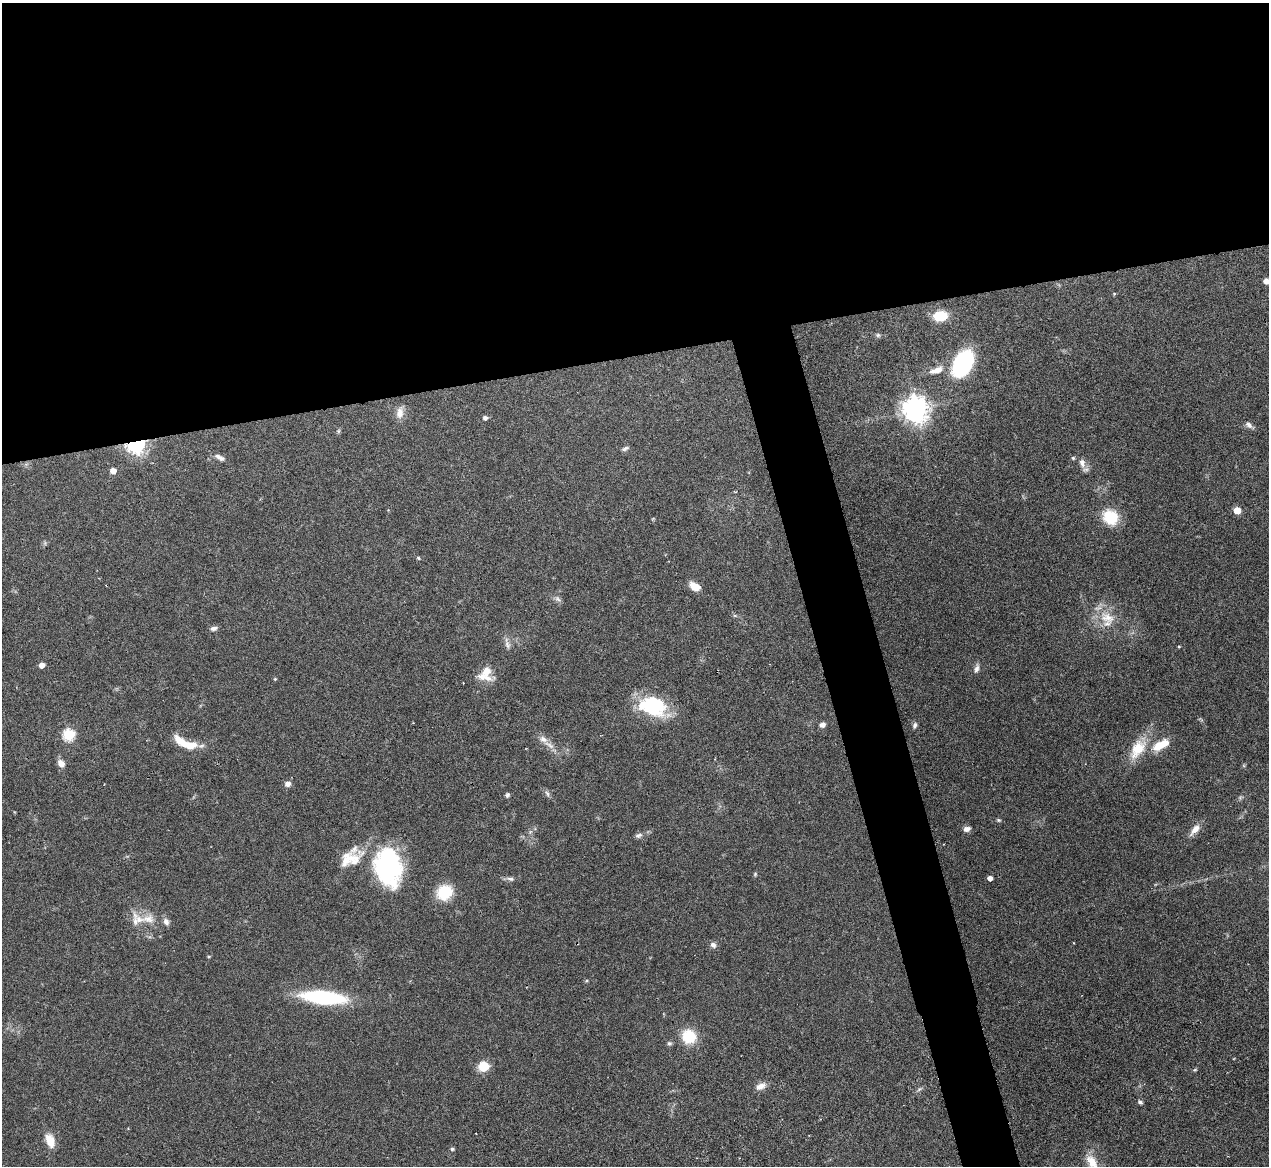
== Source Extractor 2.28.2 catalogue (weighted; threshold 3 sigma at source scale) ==
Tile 2 of 4 x 4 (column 2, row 1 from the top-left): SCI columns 1752-3018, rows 4400-5563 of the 5705 x 5824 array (HDU 1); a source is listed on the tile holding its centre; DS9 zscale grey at full resolution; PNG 1271 x 1168 px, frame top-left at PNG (2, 3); no overlay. Shown black and unused: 34% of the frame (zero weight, under 3 of 6 exposures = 23% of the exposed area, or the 3 px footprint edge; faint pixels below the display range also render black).
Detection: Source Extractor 2.28.2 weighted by HDU 2 'WHT'; one run over the whole footprint, this tile lists its part. Background 0.0845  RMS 0.0046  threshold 0.0187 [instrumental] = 3 sigma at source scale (4.09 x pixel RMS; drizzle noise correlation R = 1.36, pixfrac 0.8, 0.05/0.05 arcsec/px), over >= 5 px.
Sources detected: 80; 1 cosmic-ray / hot-pixel residue — not listed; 10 inside a brighter listed object's ellipse — not listed separately; the other 69 listed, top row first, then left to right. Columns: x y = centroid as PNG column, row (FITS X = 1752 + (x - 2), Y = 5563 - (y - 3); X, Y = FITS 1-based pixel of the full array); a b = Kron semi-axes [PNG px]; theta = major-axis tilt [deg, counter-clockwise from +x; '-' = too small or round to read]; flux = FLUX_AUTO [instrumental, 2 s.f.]
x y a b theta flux
1266 281 6 6 - 2.3
1114 294 4 4 - 0.44
940 316 11 8 9 13
878 335 6 6 - 0.77
963 363 22 13 61 58
937 370 19 8 17 4.8
915 409 9 8 - 460
400 413 14 9 89 3.5
485 418 5 4 - 1.4
1249 425 13 6 -38 1.6
338 431 7 4 89 0.59
136 444 7 5 19 210
625 448 9 5 23 1
220 457 13 6 -29 2
1073 458 5 5 - 0.59
1082 463 13 8 -75 3
113 471 5 5 - 3.8
735 492 4 3 - 0.41
1237 510 5 5 - 6.6
1110 517 19 16 -45 12
418 558 5 4 - 0.47
695 586 10 7 -29 6.1
557 599 9 6 -41 1.3
735 616 6 4 -19 0.64
1108 618 24 17 -28 9.9
214 628 8 5 17 1.6
507 645 12 7 -73 1.9
1179 647 4 3 - 0.43
42 665 5 4 - 3.1
977 668 13 6 73 1.6
486 671 22 11 -71 6.1
275 679 5 4 - 0.47
654 705 29 23 -22 28
822 725 6 5 - 1.8
915 725 7 5 76 1.2
69 735 6 6 - 37
543 739 12 8 -32 2.9
189 745 25 9 -10 8.1
1158 746 21 12 39 7.5
1138 749 30 16 55 12
61 763 8 7 - 3.2
288 784 8 7 - 1.8
547 793 9 5 -63 1.1
507 795 6 4 62 0.85
998 820 6 4 -27 0.65
967 829 9 6 10 1.8
1195 829 18 8 49 3.8
638 835 10 6 18 1.3
353 859 30 23 -1 11
388 866 33 25 -82 61
755 874 6 4 48 0.55
990 878 4 4 - 2.4
510 879 12 5 -11 1.4
444 892 13 12 - 16
148 919 27 14 -11 7.8
1074 943 3 2 - 0.26
713 945 9 7 -40 1.6
209 956 5 3 - 0.39
323 997 37 11 -6 51
689 1036 16 15 - 12
669 1043 7 6 - 0.86
484 1066 10 9 - 8.6
1195 1070 6 4 2 0.49
760 1086 14 8 25 3
919 1089 7 4 45 0.82
1140 1102 5 4 - 1.2
50 1140 17 9 -69 6
452 1149 5 4 - 0.73
1092 1162 22 12 -58 7.7
Overlapping masked pixels (flux is a lower limit): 1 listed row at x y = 136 444
Isophote crosses this tile's border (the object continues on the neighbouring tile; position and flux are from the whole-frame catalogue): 2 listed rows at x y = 1266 281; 1092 1162